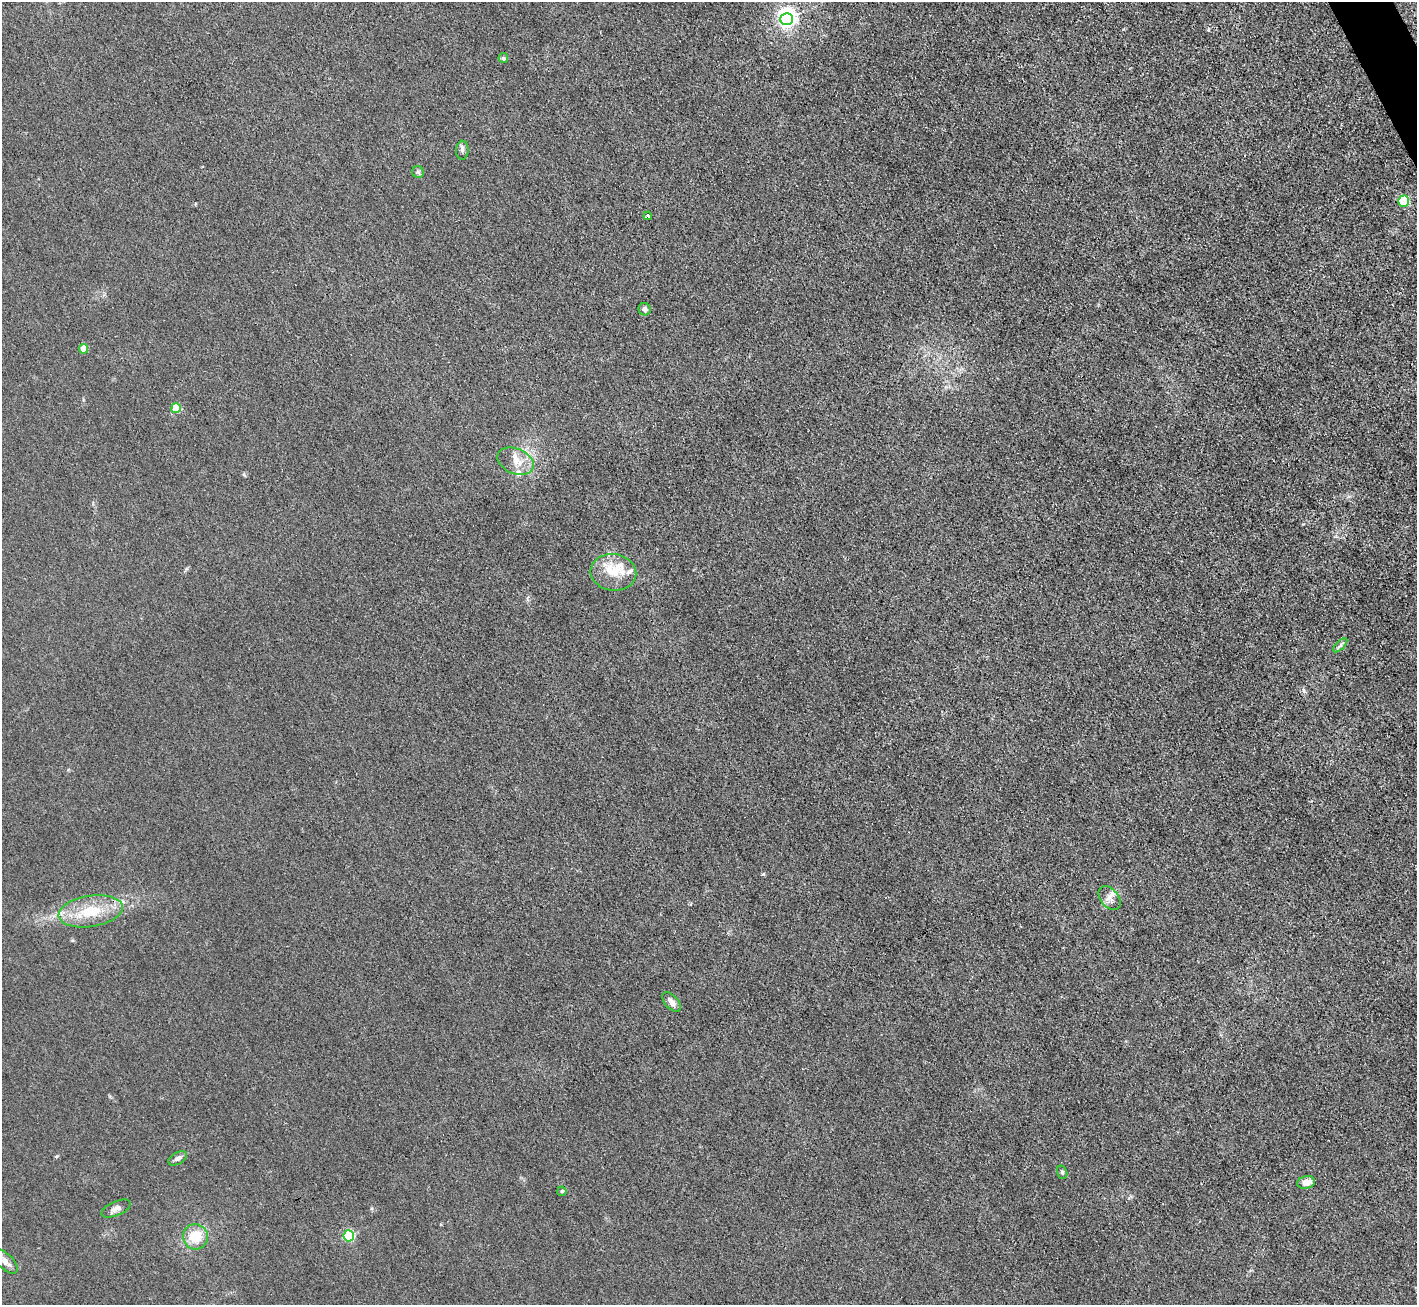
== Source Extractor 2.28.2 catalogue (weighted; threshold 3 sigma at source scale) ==
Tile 10 of 4 x 4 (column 2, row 3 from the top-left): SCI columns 1416-2830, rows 1591-2893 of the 5662 x 5651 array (HDU 1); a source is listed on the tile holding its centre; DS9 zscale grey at full resolution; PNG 1419 x 1307 px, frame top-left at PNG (2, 2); each listed source drawn as its Kron ellipse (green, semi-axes under 4 px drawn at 4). Shown black and unused: <1% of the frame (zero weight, under 3 of 4 exposures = <1% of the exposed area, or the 3 px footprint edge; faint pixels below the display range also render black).
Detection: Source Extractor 2.28.2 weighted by HDU 2 'WHT'; one run over the whole footprint, this tile lists its part. Background 0.0197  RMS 0.005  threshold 0.0225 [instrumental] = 3 sigma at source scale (4.5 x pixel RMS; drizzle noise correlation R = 1.50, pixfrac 1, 0.05/0.05 arcsec/px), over >= 5 px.
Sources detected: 28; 1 inside a brighter object's white glare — neither listed nor drawn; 4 inside a brighter listed object's ellipse — not listed separately; the other 23 listed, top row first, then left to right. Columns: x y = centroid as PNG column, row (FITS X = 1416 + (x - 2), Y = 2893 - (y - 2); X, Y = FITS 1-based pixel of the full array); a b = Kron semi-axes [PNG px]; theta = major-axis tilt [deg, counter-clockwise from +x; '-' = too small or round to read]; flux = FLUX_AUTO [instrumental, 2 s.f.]
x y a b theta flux
787 19 6 6 - 200
503 58 5 4 - 0.63
462 150 9 6 87 1.5
418 172 6 6 - 0.97
1404 201 5 5 - 37
648 216 4 3 - 1.8
645 309 6 6 - 1.7
83 349 5 4 - 8.3
176 408 5 5 - 16
515 461 19 12 -23 6.6
613 572 23 18 -8 12
1340 645 9 3 45 1.1
1110 898 14 9 -51 3.2
91 911 32 15 9 18
671 1002 12 6 -48 3.1
178 1158 10 6 27 1.8
1062 1172 7 5 -75 1
1306 1182 9 6 13 4.8
562 1191 4 4 - 0.81
116 1208 16 7 23 2.4
349 1236 5 5 - 51
195 1237 13 12 - 14
5 1261 15 7 -43 3.5
Unlisted compact peaks at least as high as the median listed source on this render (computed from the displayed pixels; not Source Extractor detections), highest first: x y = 763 874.